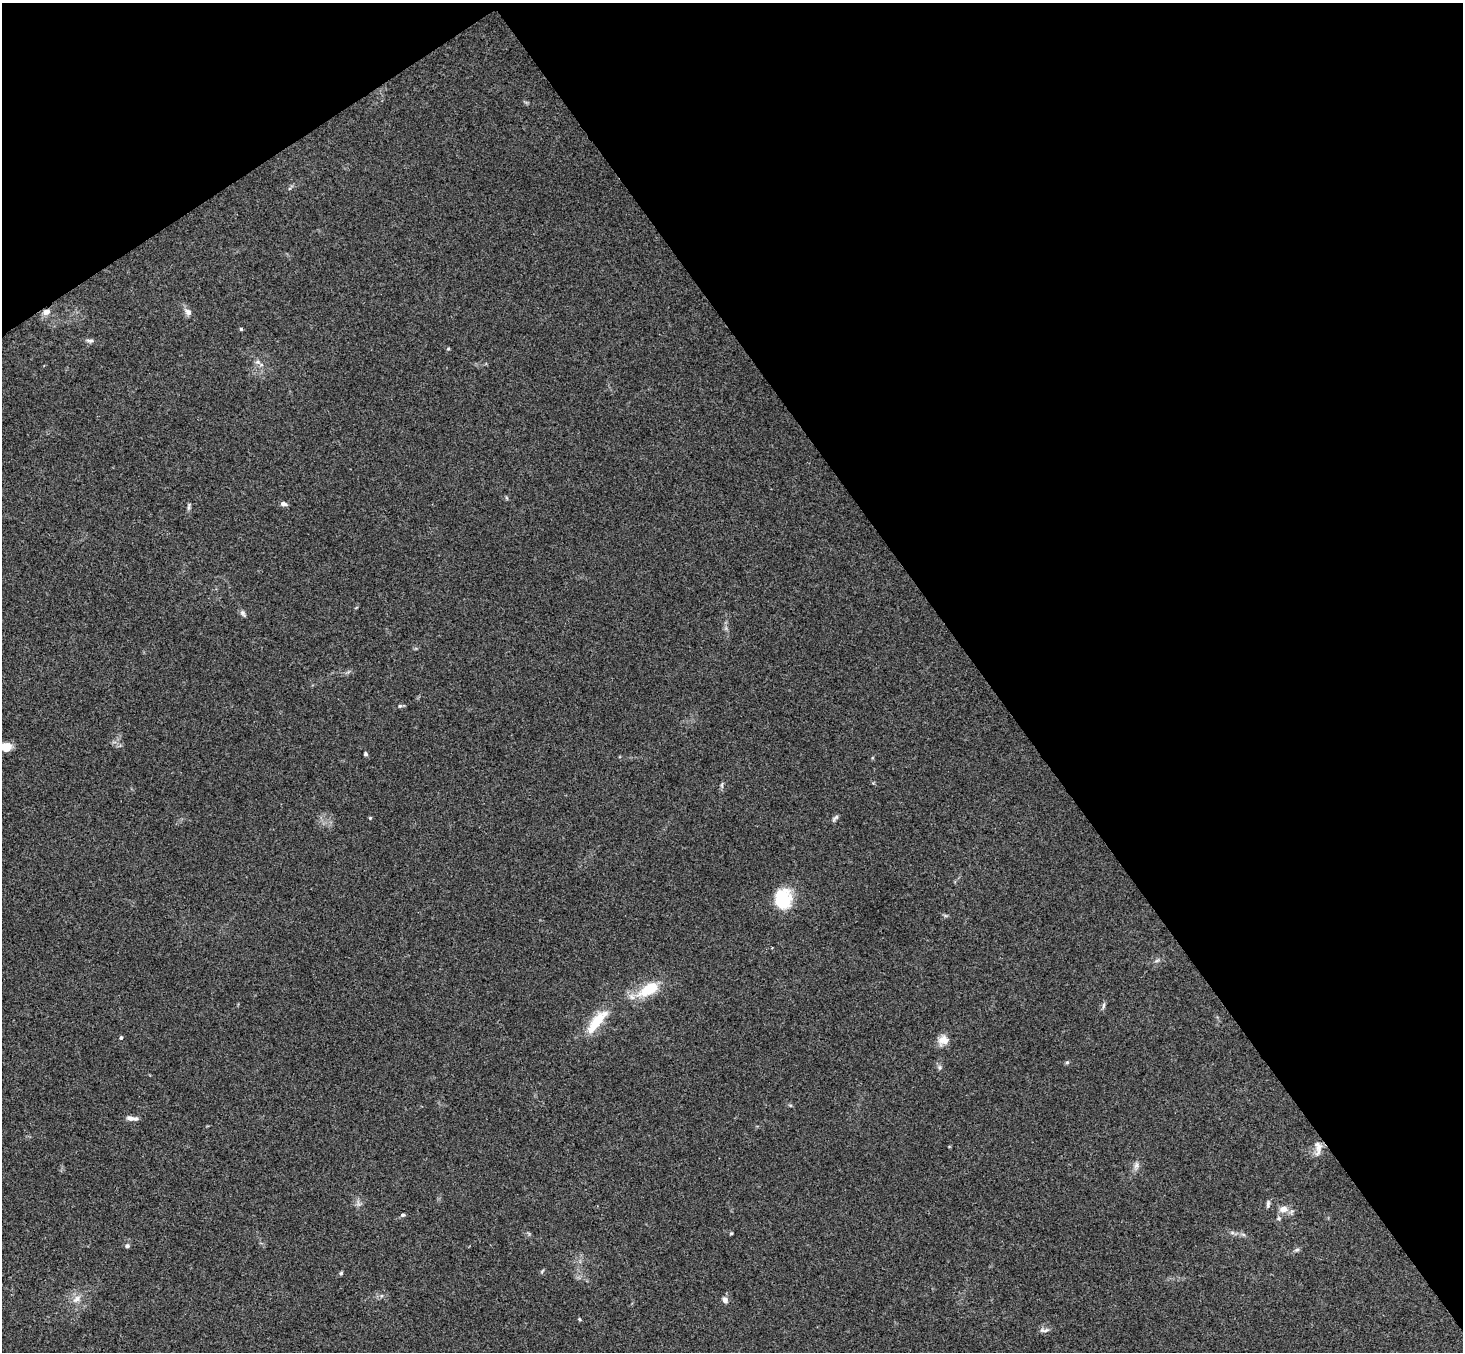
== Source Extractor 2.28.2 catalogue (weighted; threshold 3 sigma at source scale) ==
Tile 3 of 4 x 4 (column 3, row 1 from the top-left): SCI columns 2975-4435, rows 4384-5733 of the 5947 x 5927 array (HDU 1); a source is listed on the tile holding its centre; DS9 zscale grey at full resolution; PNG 1465 x 1354 px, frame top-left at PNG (2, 3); no overlay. Shown black and unused: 37% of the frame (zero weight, under 3 of 4 exposures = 6% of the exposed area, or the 3 px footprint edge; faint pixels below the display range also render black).
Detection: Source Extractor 2.28.2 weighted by HDU 2 'WHT'; one run over the whole footprint, this tile lists its part. Background 0.205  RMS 0.0083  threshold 0.0372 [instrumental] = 3 sigma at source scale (4.5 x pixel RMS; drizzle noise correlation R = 1.50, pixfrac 1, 0.05/0.05 arcsec/px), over >= 5 px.
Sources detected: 39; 1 inside a brighter object's white glare — not listed; the other 38 listed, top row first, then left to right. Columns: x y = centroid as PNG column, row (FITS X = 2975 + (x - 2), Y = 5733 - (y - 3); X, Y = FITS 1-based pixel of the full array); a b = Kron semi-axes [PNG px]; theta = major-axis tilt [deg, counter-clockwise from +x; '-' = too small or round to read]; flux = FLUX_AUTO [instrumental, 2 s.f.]
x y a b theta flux
46 312 9 7 27 4.4
188 312 10 8 -52 3.6
241 329 5 3 - 0.78
90 341 11 5 -4 2.3
448 349 5 3 - 0.84
258 362 8 6 -21 2.2
283 504 9 6 -17 2.4
189 507 11 3 80 1.7
243 613 9 6 -61 2.2
400 706 6 5 - 1.3
5 747 13 8 4 11
365 754 4 4 - 1.3
722 785 6 4 90 1.3
370 818 4 4 - 0.83
835 818 12 4 47 1.7
782 901 25 19 6 26
648 990 30 13 30 25
1104 1006 9 4 88 1.7
597 1021 39 12 50 22
121 1037 4 4 - 1.3
943 1040 13 11 19 7.4
1067 1062 6 4 1 1.1
939 1067 7 4 -90 1.6
790 1105 6 4 -18 0.99
130 1118 10 7 -9 4.3
1318 1148 21 8 88 6.9
1136 1165 9 8 - 3.4
1268 1204 10 5 80 2
1283 1209 11 9 5 6.2
403 1215 5 4 - 1.3
731 1233 4 4 - 0.86
127 1246 6 5 - 1.7
1297 1250 7 4 1 1.5
341 1273 5 5 - 1.2
77 1299 13 8 38 5.5
725 1300 7 6 - 3.8
579 1319 5 4 - 0.9
1044 1330 13 5 2 2.7
Isophote crosses this tile's border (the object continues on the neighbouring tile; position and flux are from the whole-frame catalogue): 1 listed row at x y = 5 747